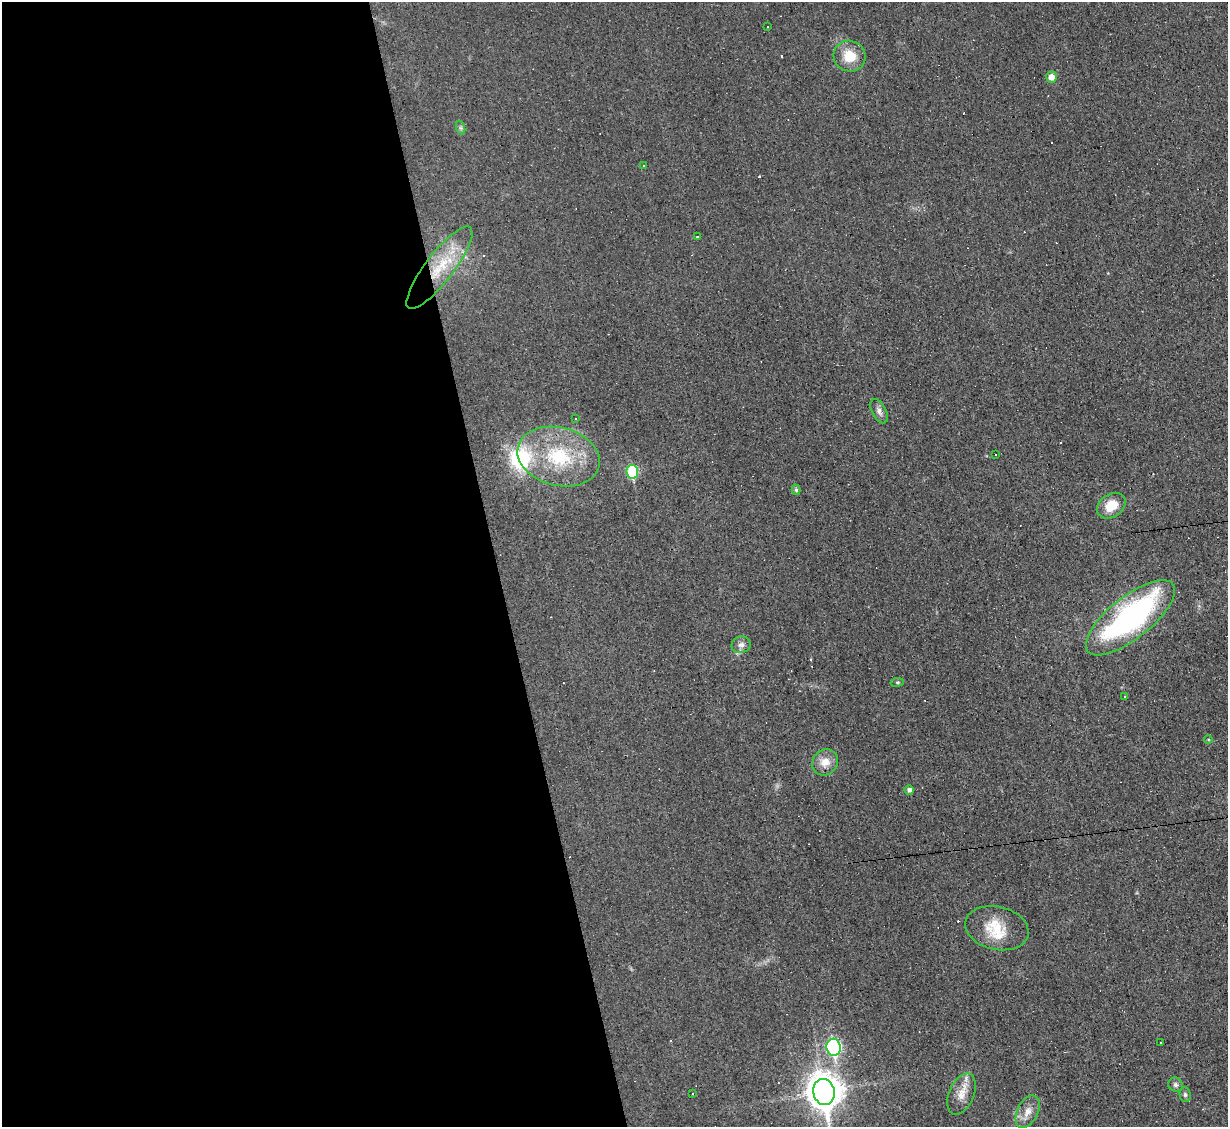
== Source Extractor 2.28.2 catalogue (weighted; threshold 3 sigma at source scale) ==
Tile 9 of 4 x 4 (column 1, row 3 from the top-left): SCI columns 1-1226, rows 1374-2498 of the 4905 x 4883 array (HDU 1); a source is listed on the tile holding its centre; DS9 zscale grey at full resolution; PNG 1230 x 1129 px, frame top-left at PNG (2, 2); each listed source drawn as its Kron ellipse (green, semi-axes under 4 px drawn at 4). Shown black and unused: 40% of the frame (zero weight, under 3 of 4 exposures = <1% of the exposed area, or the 3 px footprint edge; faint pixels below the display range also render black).
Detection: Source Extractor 2.28.2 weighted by HDU 2 'WHT'; one run over the whole footprint, this tile lists its part. Background 0.0225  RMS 0.0042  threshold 0.0189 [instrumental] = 3 sigma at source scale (4.5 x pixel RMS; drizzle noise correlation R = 1.50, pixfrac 1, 0.05/0.05 arcsec/px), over >= 5 px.
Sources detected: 51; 1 inside a brighter object's white glare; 18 cosmic-ray / hot-pixel residue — neither listed nor drawn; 2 inside a brighter listed object's ellipse — not listed separately; the other 30 listed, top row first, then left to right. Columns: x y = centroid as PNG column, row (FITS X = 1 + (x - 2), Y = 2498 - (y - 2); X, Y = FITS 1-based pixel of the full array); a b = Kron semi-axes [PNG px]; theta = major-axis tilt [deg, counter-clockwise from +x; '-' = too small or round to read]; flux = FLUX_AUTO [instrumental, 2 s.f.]
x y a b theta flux
768 27 2 2 - 0.33
850 56 16 15 - 8.7
1051 77 5 5 - 3.5
461 128 7 4 -71 0.78
643 166 3 2 - 0.71
697 237 3 2 - 0.54
439 268 51 14 52 20
879 411 13 7 -62 2
576 419 2 2 - 0.32
996 455 3 2 - 0.5
559 456 42 29 -15 32
632 472 7 6 - 29
796 490 5 4 - 0.8
1111 506 15 11 35 7.9
1130 618 54 21 38 98
741 645 10 8 14 1.9
897 682 7 3 8 0.48
1125 696 3 3 - 0.31
1208 739 4 3 - 0.4
825 762 14 12 47 5
909 790 4 4 - 1.3
997 928 32 21 -13 13
1161 1042 3 2 - 0.38
833 1047 8 7 - 68
1175 1085 7 6 - 1.2
824 1092 13 10 -79 760
693 1094 3 2 - 0.3
961 1094 21 12 67 5.7
1185 1095 7 5 -88 0.87
1028 1112 17 10 64 4.3
Overlapping masked pixels (flux is a lower limit): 1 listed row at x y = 439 268
Isophote crosses this tile's border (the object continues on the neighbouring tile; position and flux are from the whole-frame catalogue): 1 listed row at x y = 824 1092